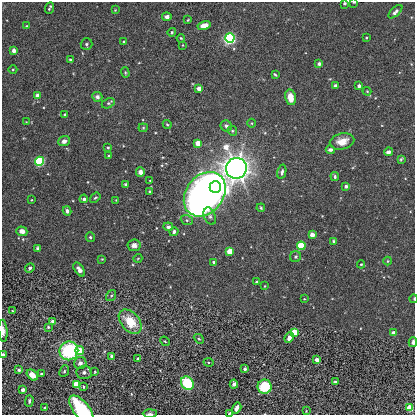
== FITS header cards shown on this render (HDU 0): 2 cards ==
NAXIS1  =                  413
NAXIS2  =                  413

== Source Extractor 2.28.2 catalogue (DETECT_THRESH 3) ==
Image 413 x 413 px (HDU 0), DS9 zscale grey, 1 PNG px = 1 image px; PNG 417 x 417 px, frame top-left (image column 1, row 413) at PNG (2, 2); each listed source drawn as its Kron ellipse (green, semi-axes under 4 px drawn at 4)
Background 7.01e-04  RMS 0.0059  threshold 0.0176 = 3 sigma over >= 5 px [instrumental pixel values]
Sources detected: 128; all 128 listed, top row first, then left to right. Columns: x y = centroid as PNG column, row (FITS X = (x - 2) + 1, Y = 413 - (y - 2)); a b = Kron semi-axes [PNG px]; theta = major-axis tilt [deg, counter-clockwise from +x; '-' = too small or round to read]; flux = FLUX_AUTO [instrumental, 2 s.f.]
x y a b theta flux
354 2 3 2 - 0.37
345 3 3 3 - 0.74
49 8 6 3 66 0.68
115 10 3 3 - 0.28
395 12 9 4 43 1.3
167 17 4 4 - 1.3
188 20 3 3 - 0.38
27 26 4 3 - 0.41
204 26 6 4 13 3.8
172 32 4 4 - 0.59
181 38 4 3 - 0.37
230 38 5 4 - 110
366 38 3 2 - 0.35
124 42 4 3 - 0.68
86 44 6 5 - 0.8
183 45 3 2 - 0.23
14 50 4 3 - 2.3
70 59 3 3 - 0.4
319 64 3 3 - 1.7
13 70 4 3 - 0.39
125 73 5 4 - 0.45
275 75 4 3 - 0.55
335 86 4 3 - 0.93
359 86 4 4 - 1.1
199 89 4 4 - 3.2
367 91 4 3 - 0.45
37 96 4 4 - 2.9
97 97 5 5 - 1.3
290 97 8 5 -77 4.6
108 103 7 4 26 0.76
64 114 4 3 - 0.53
26 122 3 3 - 0.24
252 123 4 3 - 0.32
167 124 5 3 - 0.48
226 126 6 5 - 1.2
143 128 4 4 - 0.43
232 131 5 4 - 0.54
64 141 5 5 - 1.9
342 141 12 8 13 4.4
198 143 4 4 - 5.3
108 147 4 4 - 0.58
330 150 5 4 - 1
388 152 5 4 - 1.5
108 156 3 3 - 0.47
401 159 4 3 - 0.52
39 161 4 4 - 51
236 168 10 10 - 680
140 172 5 4 - 1.8
282 172 7 4 77 1
335 177 4 4 - 0.76
150 181 3 2 - 0.25
126 185 3 3 - 1.6
346 186 3 3 - 1.5
215 187 6 6 - 160
149 192 3 2 - 0.44
205 194 24 18 51 340
95 198 6 4 39 0.56
84 199 4 3 - 1.4
31 200 4 2 - 0.26
116 200 3 3 - 0.3
261 208 4 3 - 0.47
67 211 4 4 - 1.3
210 216 9 5 -68 1.1
187 220 6 5 - 0.77
168 227 5 3 - 0.97
22 231 5 4 - 2.8
174 232 5 4 - 1
312 235 4 3 - 4.3
90 237 5 4 - 0.7
333 241 3 3 - 0.53
134 245 6 6 - 1.8
301 246 4 4 - 26
38 248 4 3 - 0.66
230 251 4 4 - 8.9
296 257 5 5 - 0.67
138 258 4 3 - 0.3
102 259 4 4 - 0.36
388 261 4 4 - 0.42
214 262 3 3 - 0.94
361 264 4 4 - 0.53
30 268 5 4 - 0.92
79 269 8 4 -54 1.8
256 282 3 3 - 0.55
265 286 2 2 - 0.3
111 296 6 4 55 0.63
304 299 3 2 - 0.27
414 299 4 3 - 0.29
12 311 3 3 - 0.38
53 322 4 3 - 1.5
130 322 14 9 -48 11
48 327 4 3 - 0.49
3 331 11 4 -86 1.9
294 332 4 4 - 21
394 333 4 3 - 3.9
289 338 5 4 - 2.6
199 339 6 3 -44 0.48
165 341 5 4 - 0.38
413 342 5 3 - 1.3
69 351 9 9 - 32
80 351 4 4 - 16
3 354 4 3 - 0.74
112 356 4 3 - 1.2
138 359 3 3 - 1.3
317 360 4 4 - 2.8
208 362 5 4 - 0.5
80 363 6 6 - 1.5
245 369 4 3 - 1.3
19 370 4 4 - 0.63
64 371 6 4 66 0.63
84 372 7 6 - 1.3
95 372 4 3 - 0.35
42 374 3 3 - 0.86
32 375 6 4 -39 4
335 382 4 3 - 0.8
187 383 7 6 - 22
76 384 4 4 - 25
234 384 4 4 - 1.4
83 387 4 2 - 0.35
265 387 7 7 - 16
23 390 4 3 - 2.5
29 401 6 3 88 0.76
45 408 4 3 - 0.54
237 408 6 3 59 2.2
410 408 4 4 - 23
81 409 17 8 -51 28
306 411 3 3 - 0.26
150 413 7 3 2 0.92
229 413 4 3 - 0.55
At the frame edge (FLAGS 8, measured only in part): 9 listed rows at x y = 354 2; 345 3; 414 299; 3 331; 413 342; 3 354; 81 409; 150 413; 229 413